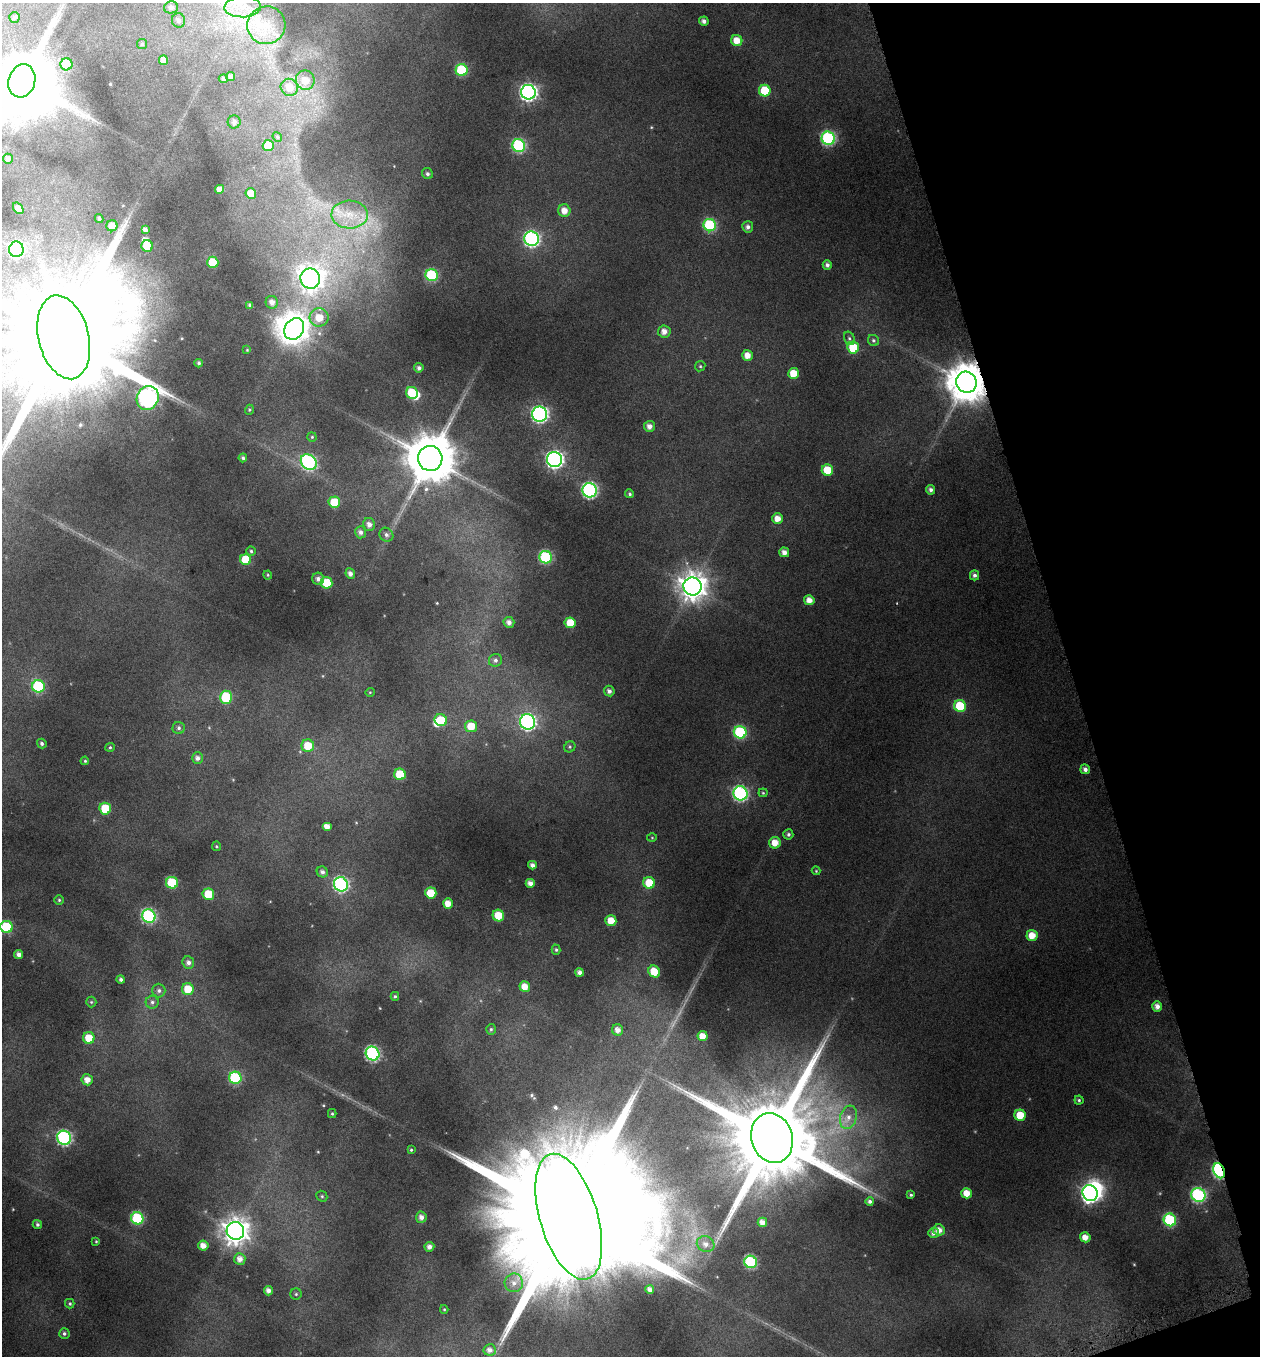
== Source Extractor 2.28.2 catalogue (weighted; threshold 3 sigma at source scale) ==
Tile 12 of 4 x 4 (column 4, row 3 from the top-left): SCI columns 3912-5169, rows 1358-2711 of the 5245 x 5459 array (HDU 1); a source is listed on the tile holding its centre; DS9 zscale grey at full resolution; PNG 1262 x 1358 px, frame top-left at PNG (2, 3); each listed source drawn as its Kron ellipse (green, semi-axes under 4 px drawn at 4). Shown black and unused: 15% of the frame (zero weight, under 4 of 8 exposures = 2% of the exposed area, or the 3 px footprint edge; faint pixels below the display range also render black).
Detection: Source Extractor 2.28.2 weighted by HDU 2 'WHT'; one run over the whole footprint, this tile lists its part. Background 0.0962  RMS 0.0097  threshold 0.0396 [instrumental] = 3 sigma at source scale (4.09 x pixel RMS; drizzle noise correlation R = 1.36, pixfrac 0.8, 0.0396/0.0396 arcsec/px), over >= 5 px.
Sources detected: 200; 8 inside a brighter object's white glare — neither listed nor drawn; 1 inside a brighter listed object's ellipse — not listed separately; the other 191 listed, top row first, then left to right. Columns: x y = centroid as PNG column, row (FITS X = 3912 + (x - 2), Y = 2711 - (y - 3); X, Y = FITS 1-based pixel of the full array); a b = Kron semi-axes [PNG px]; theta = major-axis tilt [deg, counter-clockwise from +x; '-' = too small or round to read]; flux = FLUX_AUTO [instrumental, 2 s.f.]
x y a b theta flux
171 7 7 6 - 2.7
243 7 18 10 2 15
14 17 5 5 - 1.7
178 20 7 6 - 2.6
704 21 5 4 - 3.3
266 25 19 19 - 25
737 40 5 5 - 11
142 44 5 5 - 1.6
163 60 5 4 - 5.5
66 64 6 6 - 37
462 70 6 6 - 54
231 76 4 4 - 3.6
223 79 4 4 - 2.5
305 80 10 9 - 9.9
22 81 17 13 73 7500
289 87 9 8 - 9.7
765 91 6 5 - 27
528 92 7 7 - 280
234 122 6 6 - 3.3
277 137 5 4 - 1.2
828 138 7 6 - 120
268 145 5 5 - 19
519 146 6 6 - 100
8 159 5 5 - 2.9
427 174 6 5 - 1.9
220 189 4 4 - 5.7
251 194 5 5 - 11
18 208 6 4 -53 5.9
564 211 6 6 - 8.1
350 215 18 14 -2 20
99 219 4 4 - 1.7
710 225 6 6 - 78
112 226 5 5 - 9.5
748 227 5 5 - 3
145 229 4 4 - 3.2
532 239 7 7 - 180
147 246 6 5 - 22
16 249 8 7 - 180
213 262 6 5 - 23
827 265 5 4 - 2.6
432 275 6 6 - 75
310 279 10 9 - 720
272 302 6 6 - 4.9
250 305 4 3 - 1.4
319 317 9 9 - 14
294 329 11 9 56 890
664 331 6 6 - 5.7
64 337 43 25 -76 42000
849 338 7 5 -73 1.8
873 340 6 5 - 1.7
853 348 6 5 - 31
247 350 3 3 - 0.57
747 355 5 5 - 7.3
199 363 4 3 - 1.5
700 366 5 5 - 1.2
419 368 5 4 - 2.5
793 373 5 5 - 15
966 382 11 10 - 2700
412 393 6 5 - 23
148 398 12 10 62 300
249 410 5 3 - 0.95
539 414 7 7 - 240
649 426 5 5 - 4.7
312 437 5 4 - 1
243 458 4 4 - 1.5
430 458 12 12 - 4400
554 459 7 7 - 290
309 462 9 7 -45 130
827 470 6 5 - 23
590 490 7 7 - 170
931 490 5 4 - 2.6
630 494 4 4 - 1.3
334 502 6 5 - 24
778 519 5 5 - 8.4
369 524 6 6 - 4.1
360 532 6 5 - 3.1
386 535 7 6 - 2.6
251 551 5 4 - 1.3
784 552 5 5 - 5
546 557 6 6 - 83
245 559 5 5 - 21
350 574 5 4 - 3.3
268 575 4 4 - 0.91
974 575 5 4 - 2.3
318 579 6 6 - 3.3
326 583 6 5 - 25
692 587 9 9 - 1000
809 600 5 5 - 6.7
509 622 5 5 - 4.1
570 623 5 5 - 15
495 660 7 6 - 2.8
38 686 6 6 - 64
609 691 5 5 - 3.1
370 692 5 3 - 0.62
226 697 6 6 - 36
960 706 6 6 - 31
441 720 6 5 - 21
528 722 7 7 - 190
471 726 6 6 - 15
179 728 6 6 - 2
740 732 6 6 - 72
42 743 5 4 - 1.9
308 746 6 6 - 16
110 747 5 4 - 1.1
570 747 6 5 - 1.5
197 758 6 5 - 3.1
85 761 4 3 - 0.95
1085 769 5 4 - 3.2
400 774 6 5 - 24
740 793 7 7 - 160
763 793 4 4 - 0.93
105 809 6 6 - 26
327 826 5 4 - 6.3
788 834 5 5 - 1.9
652 838 5 3 - 0.72
775 843 6 6 - 9.6
216 846 5 4 - 1
532 865 4 4 - 3.3
816 871 4 4 - 0.83
322 872 6 5 - 2.6
172 883 6 6 - 46
530 883 4 4 - 5
649 883 6 6 - 18
341 884 7 7 - 150
431 893 5 5 - 19
208 894 6 6 - 22
59 900 5 5 - 1.2
448 903 5 5 - 8.6
149 916 7 6 - 120
498 916 6 5 - 17
611 921 5 5 - 12
7 927 6 6 - 52
1032 936 5 5 - 11
556 950 5 4 - 1.4
19 955 5 4 - 4.1
188 962 6 5 - 3.3
580 972 4 4 - 3.6
654 972 6 5 - 15
121 979 4 4 - 2.1
525 987 5 5 - 9.4
188 989 6 6 - 17
159 991 7 6 - 2.5
395 996 4 4 - 1.2
91 1002 5 5 - 1.1
152 1002 6 6 - 2.2
1157 1006 5 5 - 4.6
491 1029 5 4 - 1.3
618 1030 6 5 - 5.3
703 1036 5 5 - 8.9
89 1038 6 6 - 15
373 1053 7 6 - 130
235 1078 6 6 - 62
87 1080 5 5 - 7
1079 1100 4 4 - 1.2
332 1114 4 4 - 1
1020 1115 5 5 - 19
848 1117 12 8 73 7.1
64 1138 7 6 - 150
772 1138 25 20 -74 19000
411 1150 4 4 - 1
1219 1171 8 5 -67 140
967 1193 5 5 - 9.6
1090 1193 8 7 - 300
911 1195 3 3 - 1.2
1198 1195 7 6 - 120
322 1196 6 5 - 1.4
870 1201 4 4 - 2.1
421 1217 5 5 - 3.9
569 1217 65 29 -73 75000
137 1218 6 6 - 63
1170 1220 6 6 - 67
762 1222 4 4 - 4.7
37 1224 5 4 - 1.8
939 1230 6 5 - 6
235 1231 9 8 - 870
934 1233 5 5 - 3.4
1085 1237 5 5 - 7.6
96 1241 4 3 - 0.79
706 1244 9 7 -29 4.8
203 1246 5 5 - 6.8
429 1247 5 4 - 3.8
240 1259 6 5 - 5.6
751 1262 6 6 - 84
514 1283 9 9 - 5.9
650 1290 4 4 - 3.4
268 1291 5 4 - 4.2
296 1294 5 5 - 1.3
70 1304 5 4 - 1.3
444 1309 4 4 - 0.77
64 1333 5 5 - 1.8
490 1350 6 5 - 4.3
Overlapping masked pixels (flux is a lower limit): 2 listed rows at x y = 966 382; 1219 1171
Isophote crosses this tile's border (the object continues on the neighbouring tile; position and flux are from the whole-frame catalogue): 5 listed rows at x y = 243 7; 22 81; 64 337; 7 927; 569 1217